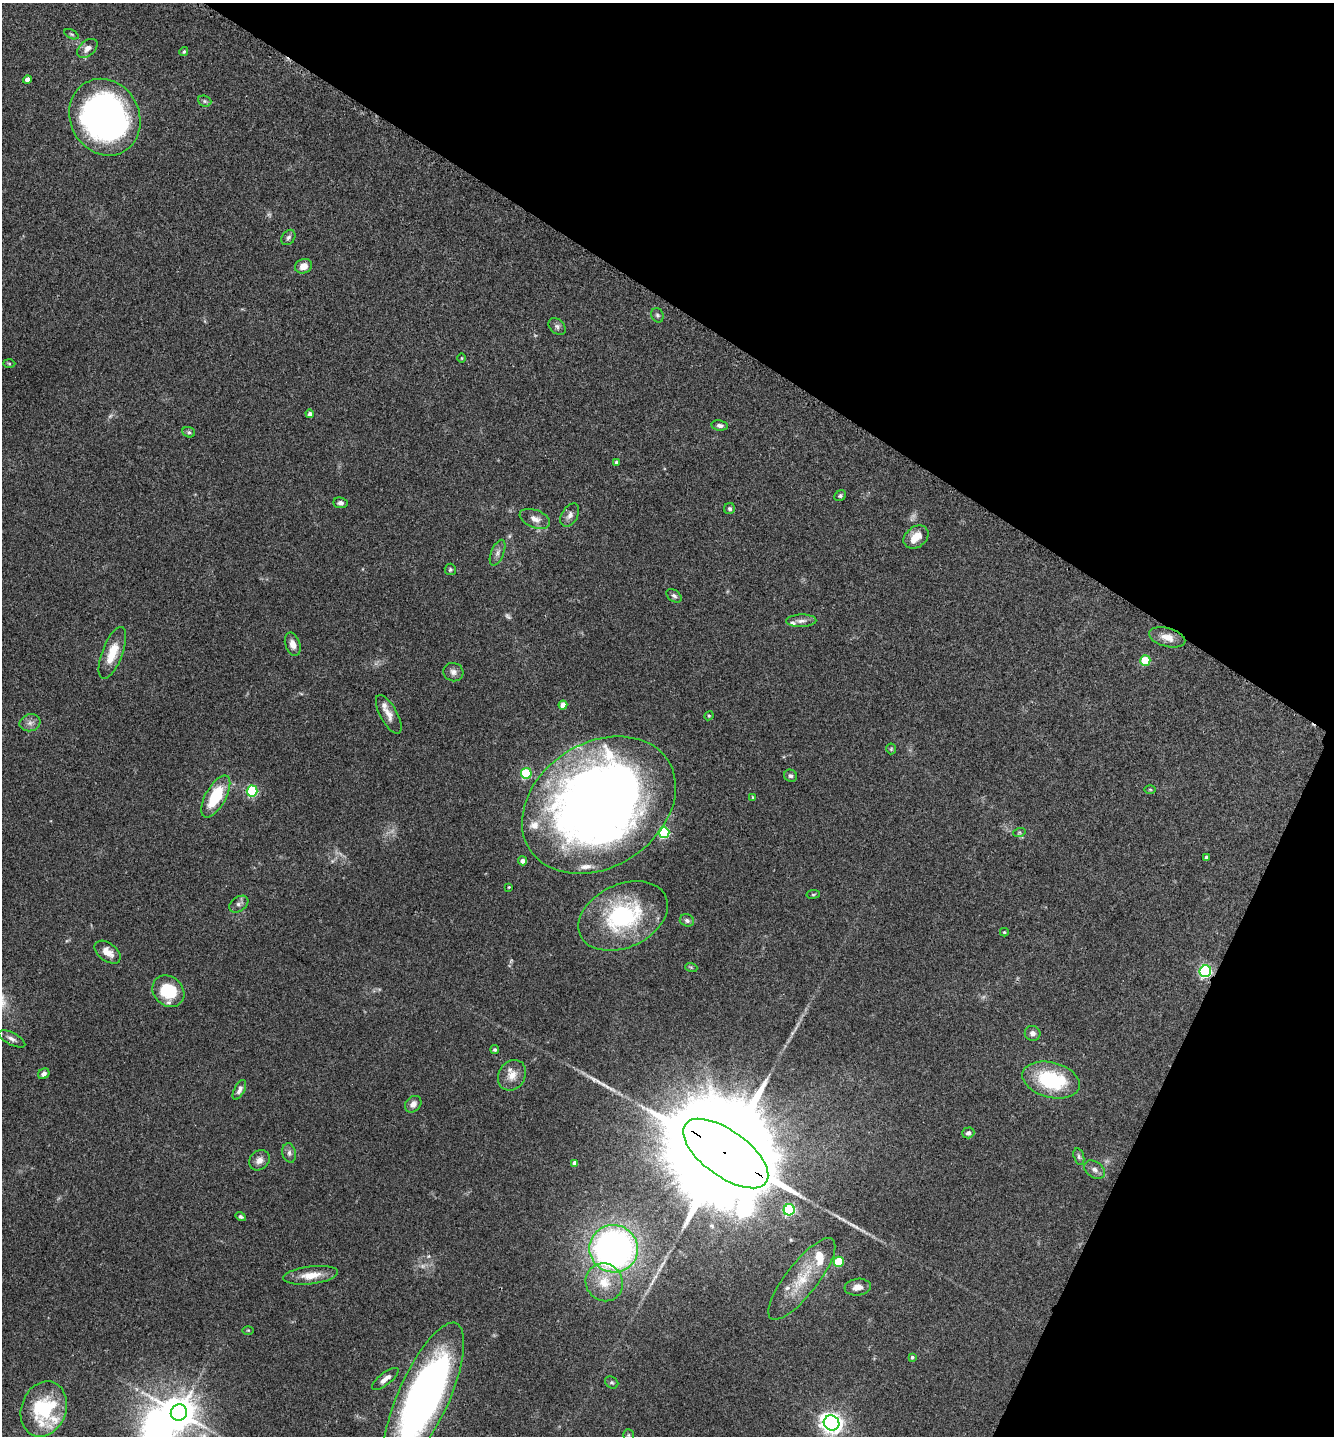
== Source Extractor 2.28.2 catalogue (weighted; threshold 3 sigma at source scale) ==
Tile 8 of 4 x 4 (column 4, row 2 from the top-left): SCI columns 4156-5487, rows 2897-4330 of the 5793 x 5786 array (HDU 1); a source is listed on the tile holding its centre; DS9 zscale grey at full resolution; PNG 1336 x 1438 px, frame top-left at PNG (2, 3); each listed source drawn as its Kron ellipse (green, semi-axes under 4 px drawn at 4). Shown black and unused: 28% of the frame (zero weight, under 3 of 4 exposures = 2% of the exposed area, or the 3 px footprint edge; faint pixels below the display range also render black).
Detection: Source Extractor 2.28.2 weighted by HDU 2 'WHT'; one run over the whole footprint, this tile lists its part. Background 0.0752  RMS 0.0058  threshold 0.026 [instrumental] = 3 sigma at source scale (4.5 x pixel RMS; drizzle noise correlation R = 1.50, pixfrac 1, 0.05/0.05 arcsec/px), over >= 5 px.
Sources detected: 106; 6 too faint to see at this stretch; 2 inside a brighter object's white glare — neither listed nor drawn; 9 inside a brighter listed object's ellipse — not listed separately; the other 89 listed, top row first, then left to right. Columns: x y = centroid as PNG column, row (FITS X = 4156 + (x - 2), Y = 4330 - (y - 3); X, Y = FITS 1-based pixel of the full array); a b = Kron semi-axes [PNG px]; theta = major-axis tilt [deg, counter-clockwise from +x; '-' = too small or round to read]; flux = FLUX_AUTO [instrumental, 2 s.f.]
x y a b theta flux
71 34 8 4 -27 0.84
87 48 12 7 40 3.9
184 51 5 4 - 0.9
27 80 4 4 - 3.7
205 101 7 5 -21 1.1
105 117 39 34 -61 240
288 237 8 6 54 1.6
303 266 9 7 20 5.1
657 315 7 6 - 1.1
557 326 10 7 -43 1.9
462 358 5 3 - 0.48
9 363 6 4 -2 0.71
310 414 4 4 - 1.7
720 425 8 5 -9 1.9
189 432 6 5 - 1
616 462 4 3 - 0.95
840 496 6 5 - 1
340 503 7 5 -5 1.8
730 509 5 5 - 1.2
570 515 13 8 58 2.8
535 519 16 8 -22 4.4
916 537 13 10 37 8
498 553 14 6 68 2.6
450 569 6 5 - 0.98
674 596 8 5 -36 1.4
801 621 15 6 2 3.1
1167 637 18 9 -15 6.3
293 644 12 7 -71 4.3
112 653 27 10 69 13
1145 661 5 5 - 26
453 672 10 9 - 2.7
563 705 4 4 - 5.7
389 714 21 8 -61 5.2
709 716 5 4 - 0.64
30 723 10 8 16 2.9
891 749 5 5 - 0.75
526 773 5 5 - 41
790 776 6 6 - 1.5
1150 789 6 4 -1 0.66
252 791 5 5 - 52
216 796 23 10 60 26
753 797 4 3 - 0.54
599 805 82 62 33 570
664 833 5 5 - 65
1019 833 6 4 19 0.86
1207 857 4 3 - 1.5
522 861 4 4 - 2
509 887 3 2 - 0.44
813 894 6 3 8 0.66
239 904 11 7 34 2.1
623 916 47 31 25 65
687 920 7 6 - 1.6
1004 932 4 3 - 0.64
108 952 15 9 -37 6
691 967 6 4 -19 0.68
1205 971 6 6 - 95
168 991 17 14 -43 25
1033 1033 8 7 - 2.4
12 1039 15 6 -27 2.5
495 1050 4 4 - 0.94
44 1074 6 5 - 2.1
512 1075 16 13 56 6.8
1051 1080 29 17 -15 41
239 1090 11 5 63 2.3
413 1104 9 7 47 3
968 1133 6 5 - 1.8
289 1153 10 6 -78 2
726 1153 50 23 -36 32000
1079 1156 8 5 -74 1.4
259 1160 11 9 45 3.5
575 1163 4 4 - 4
1095 1170 11 8 -36 2.8
789 1210 5 5 - 81
241 1217 5 4 - 1.1
614 1249 24 23 - 240
839 1262 5 5 - 31
311 1275 27 9 7 8.9
802 1279 50 16 52 22
604 1282 19 18 - 14
858 1287 13 8 7 4.9
248 1330 5 3 - 0.57
912 1357 4 3 - 0.97
385 1379 16 6 38 3.8
612 1382 7 5 -34 1.1
424 1397 81 25 66 310
44 1409 28 22 70 39
179 1412 8 8 - 1100
832 1423 8 7 - 300
628 1435 6 5 - 0.87
Overlapping masked pixels (flux is a lower limit): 3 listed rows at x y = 1205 971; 726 1153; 424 1397
Isophote crosses this tile's border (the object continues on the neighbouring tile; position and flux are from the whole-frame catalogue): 1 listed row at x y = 424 1397